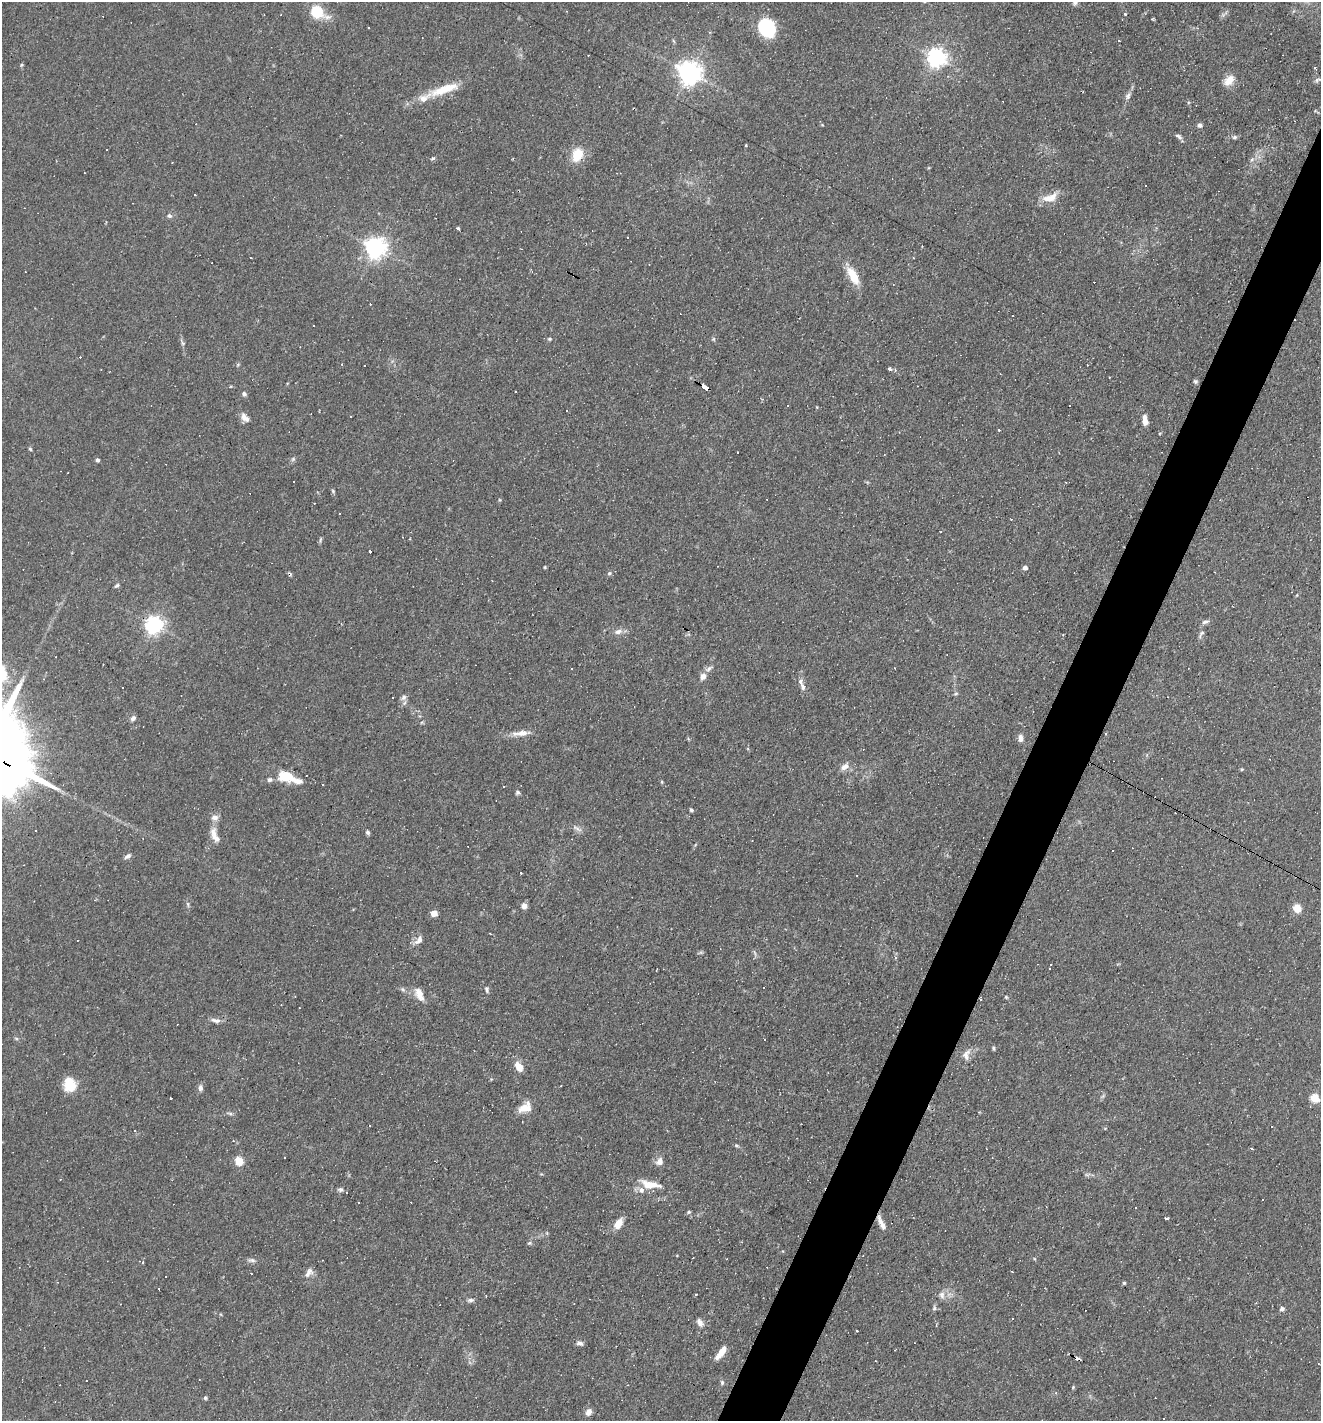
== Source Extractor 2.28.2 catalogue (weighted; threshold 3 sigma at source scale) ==
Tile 10 of 4 x 4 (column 2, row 3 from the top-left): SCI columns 1457-2775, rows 1420-2838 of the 5686 x 5676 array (HDU 1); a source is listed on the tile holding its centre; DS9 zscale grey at full resolution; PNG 1323 x 1423 px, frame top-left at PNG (2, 2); no overlay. Shown black and unused: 4% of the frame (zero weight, under 3 of 4 exposures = <1% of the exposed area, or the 3 px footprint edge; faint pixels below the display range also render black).
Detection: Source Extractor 2.28.2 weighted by HDU 2 'WHT'; one run over the whole footprint, this tile lists its part. Background 0.0842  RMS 0.0052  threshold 0.0235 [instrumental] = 3 sigma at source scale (4.5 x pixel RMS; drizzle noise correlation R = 1.50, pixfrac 1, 0.05/0.05 arcsec/px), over >= 5 px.
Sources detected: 202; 61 cosmic-ray / hot-pixel residue — not listed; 6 inside a brighter listed object's ellipse — not listed separately; the other 135 listed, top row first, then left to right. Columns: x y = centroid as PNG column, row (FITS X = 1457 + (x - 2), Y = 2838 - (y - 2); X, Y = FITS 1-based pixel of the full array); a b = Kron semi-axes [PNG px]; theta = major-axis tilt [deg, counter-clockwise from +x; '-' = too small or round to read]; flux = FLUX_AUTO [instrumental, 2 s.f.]
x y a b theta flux
1075 2 7 7 - 1.6
317 11 7 5 -33 55
1125 14 3 3 - 0.42
767 29 18 13 -68 38
936 57 7 6 - 260
22 65 5 4 - 0.61
1315 68 3 3 - 3.2
690 72 7 7 - 460
1317 80 8 5 20 1.2
1229 81 14 10 48 5.4
441 90 25 12 28 10
1128 96 10 6 62 2
1200 125 6 6 - 1.4
1179 136 12 5 -30 1.4
1235 137 7 5 15 1
746 145 4 2 - 0.59
107 149 3 2 - 0.36
577 155 12 9 73 13
433 158 4 3 - 2.2
1252 159 7 4 58 1.2
195 195 3 3 - 2
1050 198 23 10 19 6.8
169 215 7 6 - 1.2
458 228 3 3 - 1
375 248 7 7 - 350
853 275 24 10 -62 10
313 326 3 2 - 0.37
550 339 6 5 - 0.86
713 339 5 5 - 0.76
890 369 4 4 - 2.2
1195 381 5 5 - 0.9
705 388 8 3 -27 20
515 391 3 2 - 0.5
244 394 7 5 -70 1.2
787 405 3 3 - 1.3
351 416 2 2 - 0.35
244 418 13 7 -51 3.2
1145 422 8 7 - 2.7
30 449 5 4 - 0.65
738 453 3 3 - 1.3
97 460 4 4 - 1.3
333 491 6 4 -48 0.69
403 537 3 2 - 0.31
320 540 10 3 75 0.78
370 551 3 3 - 2
545 567 4 4 - 0.51
1025 568 4 4 - 2.7
609 573 6 5 - 0.91
117 585 7 4 40 0.91
1297 595 5 3 - 0.43
1205 622 10 5 18 1.5
154 625 6 6 - 230
618 632 11 7 20 2.6
1201 634 12 5 58 1.5
571 668 2 2 - 0.4
895 668 3 2 - 0.38
709 669 10 5 42 1.7
2 673 26 14 -77 13
703 676 10 8 73 2.8
803 687 10 6 -62 2.1
956 694 6 4 2 0.7
393 697 3 3 - 1.4
404 697 9 7 46 1.9
133 718 8 5 48 1.5
522 733 18 8 7 4.6
1020 738 10 6 -84 2.2
845 766 13 8 36 3.2
1242 769 5 4 - 0.52
286 777 23 12 -18 12
504 786 3 2 - 0.56
517 792 6 6 - 1
691 810 5 4 - 0.89
1175 813 2 2 - 0.41
215 817 10 7 -2 2.5
577 828 16 4 -30 1.8
368 832 6 5 - 1.2
214 835 22 9 -70 4.9
128 856 10 5 35 1.5
524 906 6 6 - 3
1297 908 8 7 - 6.5
434 913 4 4 - 9.8
419 940 13 7 50 3.1
895 958 4 4 - 0.7
1050 969 2 2 - 0.37
487 989 8 5 -73 1.1
419 994 18 9 -65 5.1
1006 997 4 4 - 0.6
215 1020 13 5 -13 2.2
16 1038 6 4 -19 0.68
764 1040 2 2 - 0.46
994 1048 7 3 -82 0.67
966 1055 17 9 73 3.7
519 1066 10 6 -57 6.8
70 1084 15 12 -80 12
200 1088 7 6 - 1.9
170 1098 3 3 - 1.3
1315 1098 5 5 - 25
525 1107 16 10 32 7
230 1113 8 3 -13 0.97
370 1125 3 3 - 1.5
1272 1127 3 2 - 0.47
134 1131 3 3 - 17
736 1146 7 4 -9 0.76
1252 1148 3 2 - 0.85
239 1161 5 5 - 19
659 1161 10 8 62 3
650 1184 22 8 -10 10
341 1189 6 5 - 1.2
1262 1200 3 3 - 2.1
1135 1208 3 3 - 1.1
689 1212 6 3 0 0.61
1166 1218 5 2 - 0.89
881 1223 20 5 -65 3.5
618 1224 12 7 57 5.9
529 1243 6 5 - 0.8
252 1260 10 5 -2 1.6
142 1262 4 3 - 0.8
309 1273 14 8 55 2.9
166 1276 3 3 - 1.2
1124 1283 4 4 - 0.71
695 1295 3 3 - 1.7
942 1295 10 7 -83 2.5
486 1296 2 2 - 0.39
470 1300 9 5 5 1.4
934 1308 7 5 79 1
1282 1309 7 5 19 1.3
1013 1318 3 3 - 1.3
700 1323 11 7 -60 2.4
580 1343 9 6 -23 1.7
721 1352 17 6 54 5.2
722 1382 7 5 -71 0.85
1073 1387 5 3 - 0.55
1056 1393 4 3 - 0.54
205 1398 5 4 - 0.78
588 1412 9 7 58 2.7
Overlapping masked pixels (flux is a lower limit): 2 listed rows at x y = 705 388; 881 1223
Isophote crosses this tile's border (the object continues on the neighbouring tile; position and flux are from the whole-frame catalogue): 2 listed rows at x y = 1075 2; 2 673